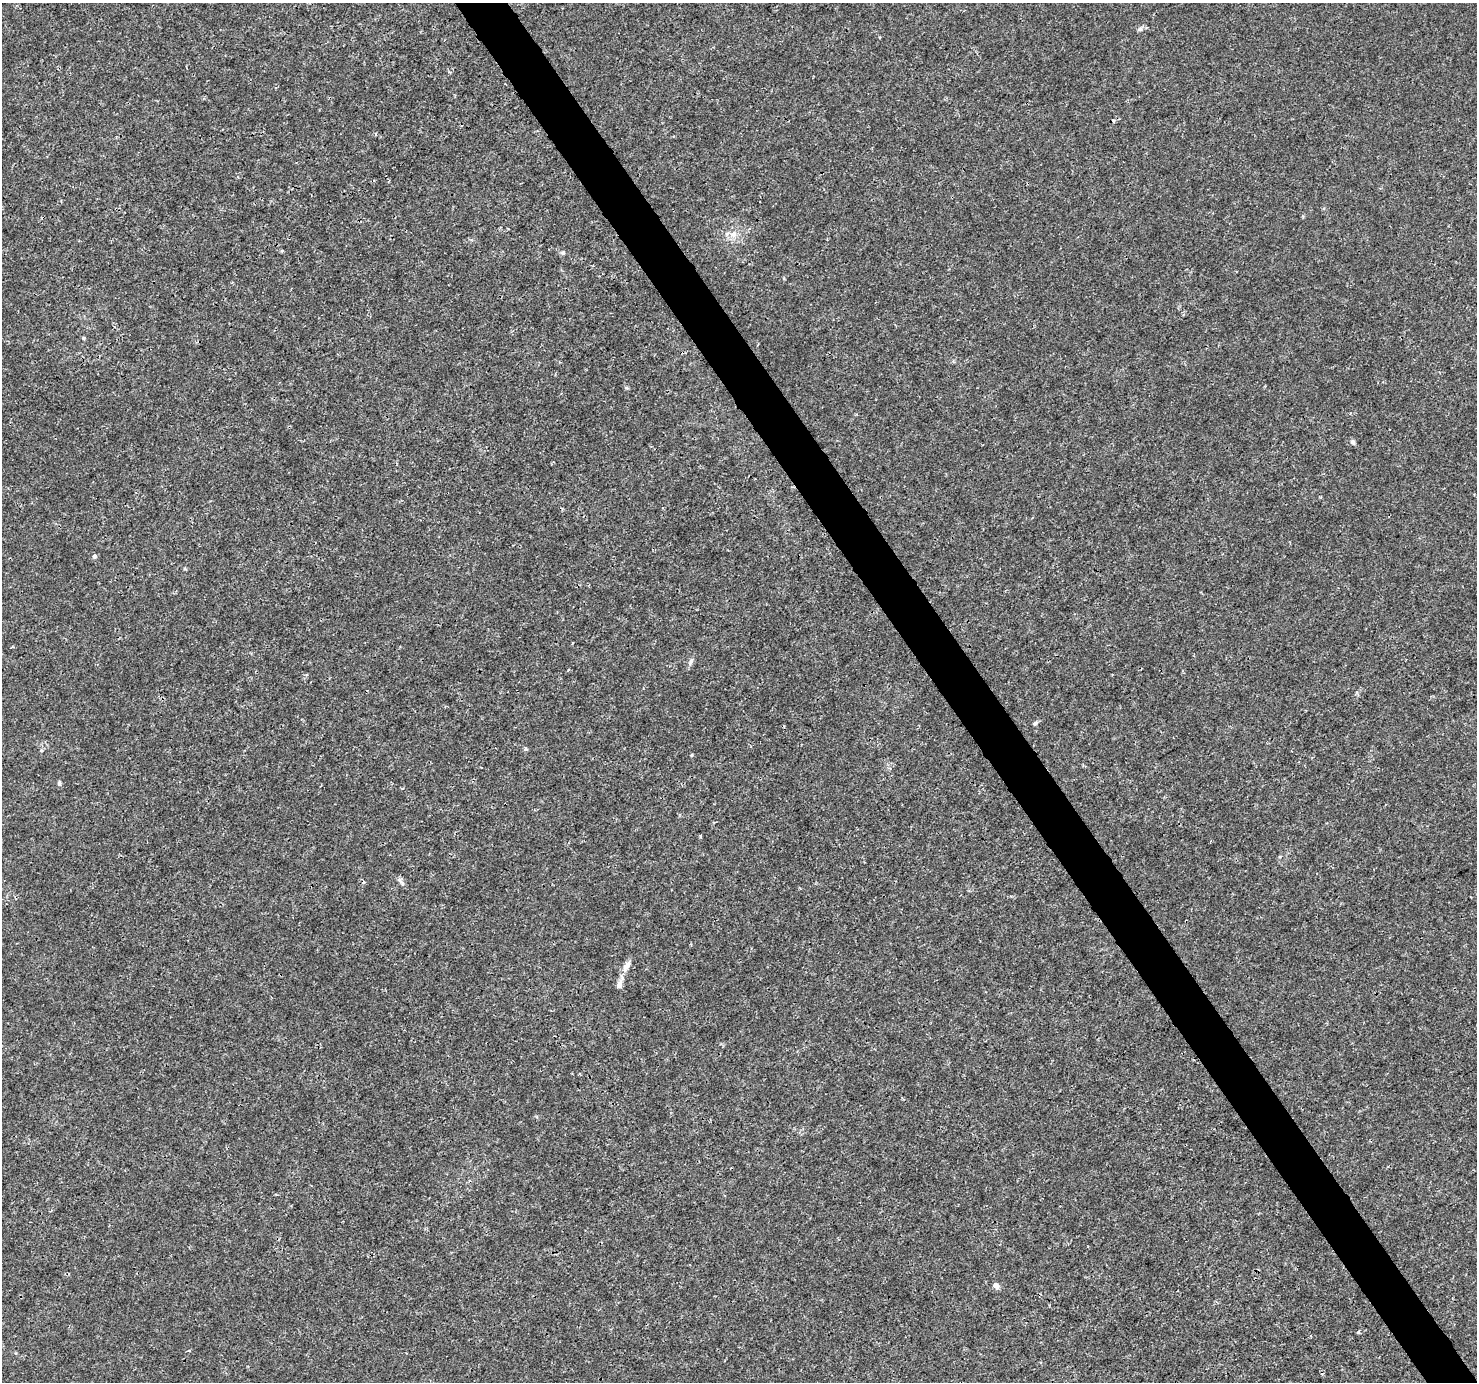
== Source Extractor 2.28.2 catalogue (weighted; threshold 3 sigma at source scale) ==
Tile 6 of 4 x 4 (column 2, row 2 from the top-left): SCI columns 1480-2954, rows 2941-4320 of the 5904 x 5819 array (HDU 1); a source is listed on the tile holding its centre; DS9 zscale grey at full resolution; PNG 1479 x 1384 px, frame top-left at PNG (2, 3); no overlay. Shown black and unused: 4% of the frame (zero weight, under 3 of 4 exposures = <1% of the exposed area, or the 3 px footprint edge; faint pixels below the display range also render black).
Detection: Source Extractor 2.28.2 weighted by HDU 2 'WHT'; one run over the whole footprint, this tile lists its part. Background 0.00285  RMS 0.0011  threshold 0.00475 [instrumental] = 3 sigma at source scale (4.5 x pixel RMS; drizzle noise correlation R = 1.50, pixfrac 1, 0.0396/0.0396 arcsec/px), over >= 5 px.
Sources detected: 19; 1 cosmic-ray / hot-pixel residue — not listed; the other 18 listed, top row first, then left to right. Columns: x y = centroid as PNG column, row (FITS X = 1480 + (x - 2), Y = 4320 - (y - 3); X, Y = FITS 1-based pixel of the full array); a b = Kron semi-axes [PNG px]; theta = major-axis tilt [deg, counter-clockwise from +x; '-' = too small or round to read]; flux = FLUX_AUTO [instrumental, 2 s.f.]
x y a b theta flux
1140 29 7 5 45 0.23
733 234 10 9 - 0.77
563 253 6 5 - 0.19
83 338 5 4 - 0.13
626 387 6 4 -1 0.13
1353 442 7 6 - 0.27
94 556 5 5 - 0.25
691 661 11 5 76 0.31
1035 723 6 5 - 0.23
525 749 6 4 90 0.14
41 750 5 3 - 0.11
692 755 5 3 - 0.1
59 783 7 4 -89 0.2
402 883 10 4 -45 0.28
626 967 18 7 60 0.8
619 985 11 7 84 0.54
996 1285 7 6 - 0.52
1359 1331 5 3 - 0.11